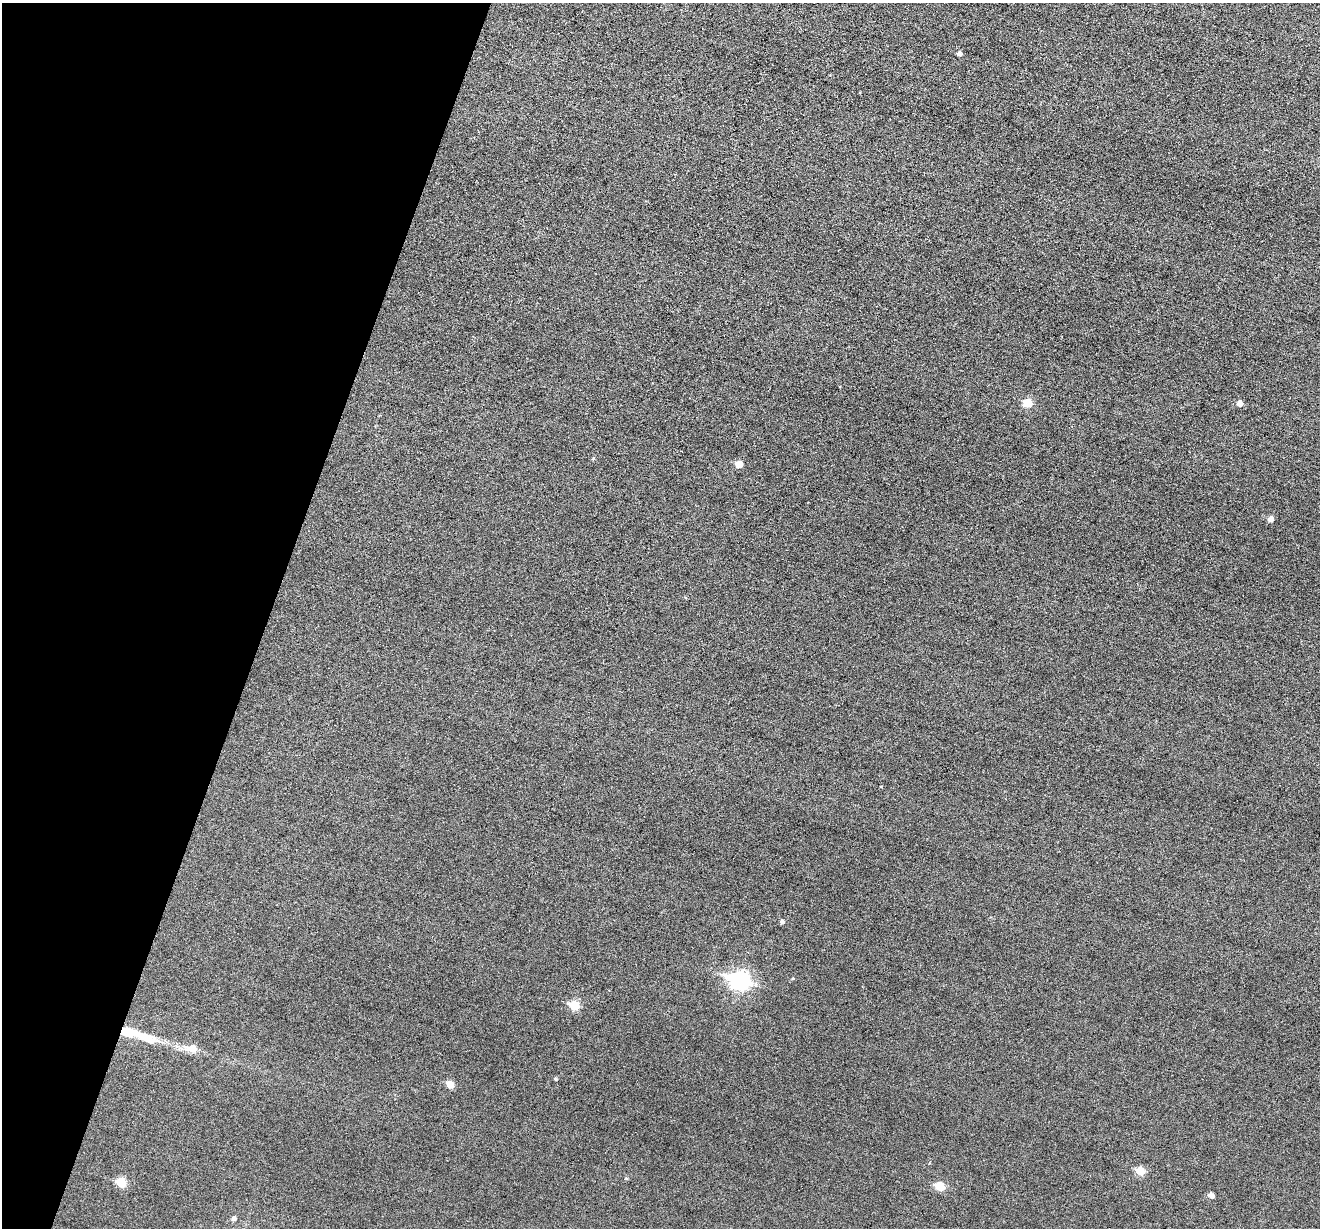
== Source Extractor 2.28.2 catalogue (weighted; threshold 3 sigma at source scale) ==
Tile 9 of 4 x 4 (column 1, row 3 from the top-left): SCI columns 1-1318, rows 1357-2582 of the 5274 x 5294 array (HDU 1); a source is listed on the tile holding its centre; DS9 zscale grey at full resolution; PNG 1322 x 1230 px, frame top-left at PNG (2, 3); no overlay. Shown black and unused: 20% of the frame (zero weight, under 3 of 6 exposures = <1% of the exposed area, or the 3 px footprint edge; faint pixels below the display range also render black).
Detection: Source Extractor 2.28.2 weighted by HDU 2 'WHT'; one run over the whole footprint, this tile lists its part. Background 0.0399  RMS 0.0054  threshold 0.0222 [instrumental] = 3 sigma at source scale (4.09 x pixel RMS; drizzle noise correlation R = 1.36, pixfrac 0.8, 0.05/0.05 arcsec/px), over >= 5 px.
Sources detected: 18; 1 inside a brighter object's white glare — not listed; the other 17 listed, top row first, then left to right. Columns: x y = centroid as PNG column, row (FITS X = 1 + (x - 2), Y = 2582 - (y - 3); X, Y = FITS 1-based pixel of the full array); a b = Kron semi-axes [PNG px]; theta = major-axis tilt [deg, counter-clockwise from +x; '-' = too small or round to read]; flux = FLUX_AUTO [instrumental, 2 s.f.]
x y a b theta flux
959 53 5 4 - 1.4
1028 403 7 6 - 9.3
1239 403 5 5 - 2.4
739 464 6 5 - 5.3
1270 519 6 5 - 2.4
782 922 5 4 - 1.1
740 981 10 8 -17 150
574 1005 6 6 - 16
129 1032 30 11 -12 13
192 1048 12 8 -4 6.2
555 1079 4 4 - 0.71
450 1084 6 5 - 6.4
1140 1171 6 6 - 9.4
121 1182 6 6 - 14
940 1186 6 6 - 12
1211 1195 5 5 - 2.4
233 1218 6 5 - 1.2
Overlapping masked pixels (flux is a lower limit): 1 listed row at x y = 129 1032